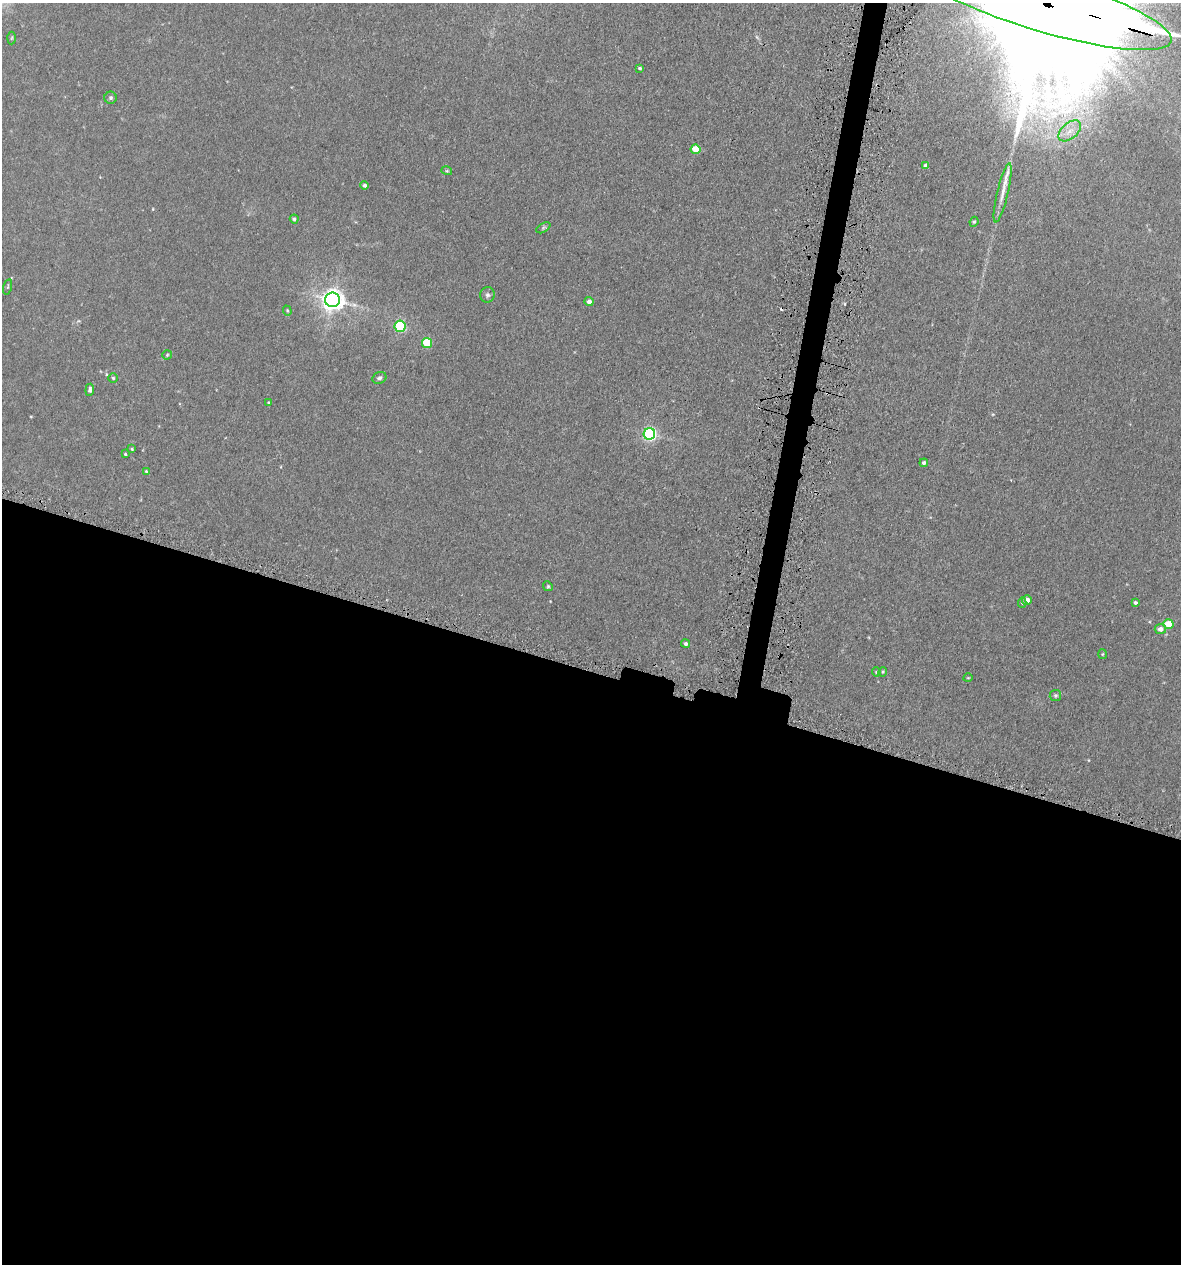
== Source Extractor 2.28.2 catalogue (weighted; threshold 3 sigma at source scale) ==
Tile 14 of 4 x 4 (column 2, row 4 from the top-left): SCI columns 1515-2693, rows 50-1311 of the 5222 x 5150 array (HDU 1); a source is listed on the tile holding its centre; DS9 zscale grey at full resolution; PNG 1183 x 1266 px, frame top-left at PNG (2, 3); each listed source drawn as its Kron ellipse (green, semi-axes under 4 px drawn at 4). Shown black and unused: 48% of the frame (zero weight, under 3 of 5 exposures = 5% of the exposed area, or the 3 px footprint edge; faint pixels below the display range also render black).
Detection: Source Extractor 2.28.2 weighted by HDU 2 'WHT'; one run over the whole footprint, this tile lists its part. Background 0.0181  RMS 0.0034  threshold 0.0152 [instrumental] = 3 sigma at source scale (4.5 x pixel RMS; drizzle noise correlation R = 1.50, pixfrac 1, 0.05/0.05 arcsec/px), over >= 5 px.
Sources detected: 45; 2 cosmic-ray / hot-pixel residue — neither listed nor drawn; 1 inside a brighter listed object's ellipse — not listed separately; the other 42 listed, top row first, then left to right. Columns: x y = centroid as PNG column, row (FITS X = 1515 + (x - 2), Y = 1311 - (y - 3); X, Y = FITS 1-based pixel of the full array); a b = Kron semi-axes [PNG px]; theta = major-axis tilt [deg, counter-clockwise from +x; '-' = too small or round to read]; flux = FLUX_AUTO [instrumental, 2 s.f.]
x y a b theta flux
1044 4 132 28 -16 54000
12 38 6 4 88 0.44
640 68 4 3 - 0.58
111 98 6 6 - 0.66
1070 131 13 8 41 3.1
696 149 5 5 - 8.2
926 166 4 4 - 1.7
447 171 5 3 - 0.33
365 185 4 4 - 0.86
1003 193 30 5 77 3.5
294 219 4 4 - 0.8
974 222 5 4 - 0.43
543 228 8 4 31 0.59
8 287 8 3 77 0.35
487 295 8 7 - 0.88
332 300 7 7 - 230
589 301 4 4 - 1.5
287 311 5 4 - 0.41
400 326 5 5 - 29
427 343 5 5 - 13
167 355 5 4 - 0.41
113 378 4 4 - 0.48
379 378 7 5 29 0.8
90 390 6 4 84 0.98
268 402 3 3 - 0.31
649 434 6 5 - 64
132 449 4 3 - 0.31
125 454 3 3 - 0.32
924 463 4 4 - 0.82
146 471 4 4 - 0.34
548 586 5 4 - 0.43
1027 600 5 4 - 2.4
1022 603 5 4 - 0.48
1135 603 3 3 - 0.64
1168 624 5 4 - 7.8
1160 629 5 5 - 1.9
686 644 4 4 - 0.81
1103 654 5 3 - 0.3
876 672 4 4 - 0.38
883 672 5 3 - 0.35
968 678 4 3 - 0.24
1055 696 6 5 - 0.63
Overlapping masked pixels (flux is a lower limit): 1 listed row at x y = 1044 4
Isophote crosses this tile's border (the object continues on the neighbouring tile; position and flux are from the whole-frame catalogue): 1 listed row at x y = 1044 4